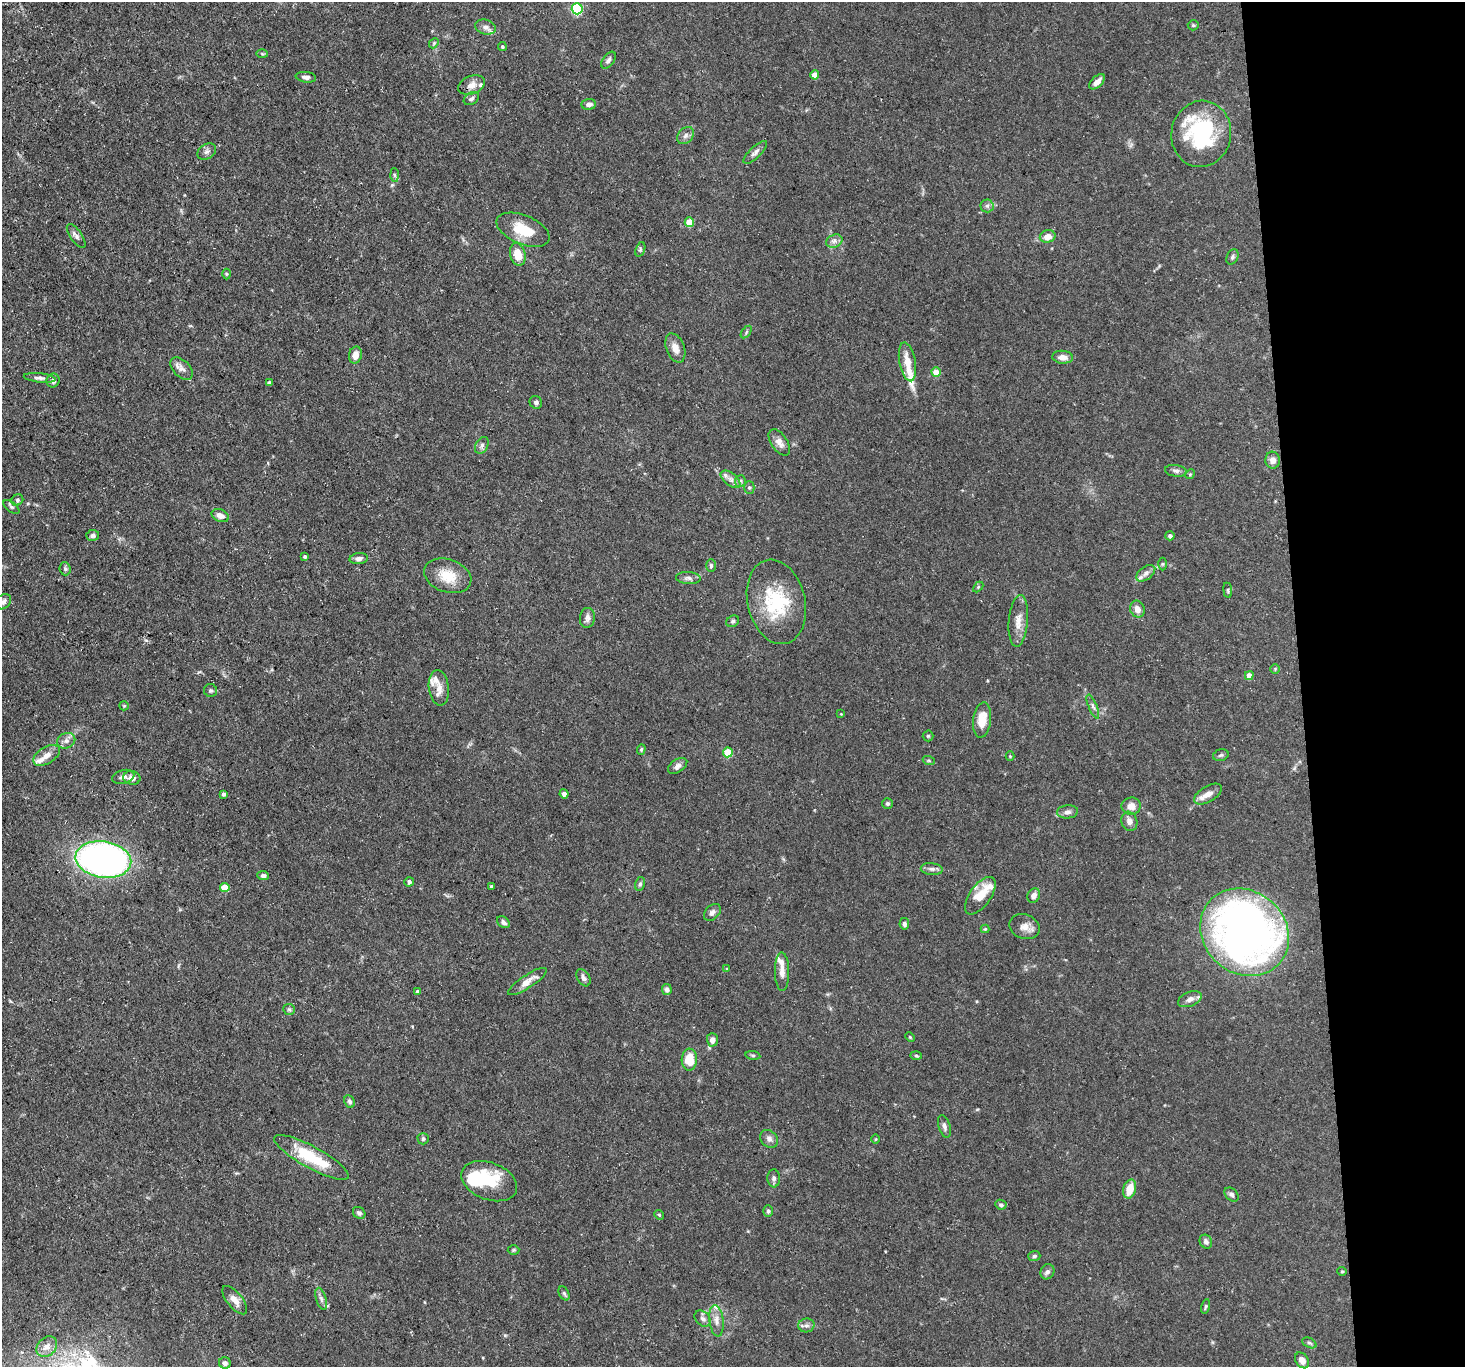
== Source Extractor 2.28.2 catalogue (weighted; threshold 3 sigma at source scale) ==
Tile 6 of 3 x 3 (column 3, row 2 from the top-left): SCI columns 2927-4389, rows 1487-2851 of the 4389 x 4359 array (HDU 1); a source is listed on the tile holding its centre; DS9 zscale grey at full resolution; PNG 1467 x 1369 px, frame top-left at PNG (2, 2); each listed source drawn as its Kron ellipse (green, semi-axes under 4 px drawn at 4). Shown black and unused: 11% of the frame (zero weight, under 3 of 5 exposures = <1% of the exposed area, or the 3 px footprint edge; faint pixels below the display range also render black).
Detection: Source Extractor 2.28.2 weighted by HDU 2 'WHT'; one run over the whole footprint, this tile lists its part. Background 0.0618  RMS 0.004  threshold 0.018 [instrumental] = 3 sigma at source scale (4.5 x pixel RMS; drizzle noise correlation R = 1.50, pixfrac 1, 0.05/0.05 arcsec/px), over >= 5 px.
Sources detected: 168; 2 inside a brighter object's white glare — neither listed nor drawn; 14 inside a brighter listed object's ellipse — not listed separately; the other 152 listed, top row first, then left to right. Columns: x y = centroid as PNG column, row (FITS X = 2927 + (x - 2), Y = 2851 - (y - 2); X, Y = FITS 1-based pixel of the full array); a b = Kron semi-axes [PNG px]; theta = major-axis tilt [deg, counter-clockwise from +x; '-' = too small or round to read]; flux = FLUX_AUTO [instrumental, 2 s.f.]
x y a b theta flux
577 9 5 5 - 38
1193 25 5 5 - 0.51
485 27 10 7 -16 1.6
434 43 5 4 - 0.53
502 47 4 4 - 0.6
262 54 6 4 -2 0.45
608 60 10 5 52 1.2
815 75 4 4 - 5
306 77 10 5 -7 1.4
1097 82 9 5 44 2.5
472 85 14 9 21 2.9
471 99 8 6 33 1.1
589 104 7 5 5 1.5
1201 134 33 30 79 39
685 136 9 7 47 1.5
207 151 10 7 31 1.3
755 152 15 5 44 1.6
394 175 7 4 -88 0.7
987 206 6 6 - 0.95
689 222 5 4 - 7.8
523 230 28 14 -22 11
76 236 14 6 -55 1.6
1048 236 8 6 11 3.1
834 241 8 6 22 1.5
640 249 7 4 71 0.76
518 254 11 7 -76 7
1232 257 8 5 65 0.88
226 274 5 3 - 0.4
746 332 7 4 55 0.64
675 348 15 9 -69 3.4
355 355 8 6 77 3
1063 357 10 6 -5 2.7
907 362 20 8 -80 5.5
181 368 13 8 -44 2.3
936 372 4 4 - 8
40 378 16 4 -6 1.4
53 381 7 6 - 1.6
269 383 4 3 - 0.93
536 402 6 6 - 0.98
779 442 15 8 -56 2.8
482 445 9 6 59 1.2
1273 460 8 7 - 2.1
1176 471 11 6 -7 1.3
1190 474 5 4 - 0.48
731 479 12 6 -38 2
740 481 6 5 - 0.85
749 487 6 5 - 0.75
17 500 6 5 - 0.72
11 507 9 5 -39 0.77
220 515 9 6 -24 2.4
93 535 6 5 - 1.2
1170 536 4 4 - 0.94
305 557 4 3 - 0.57
359 558 9 5 5 1.6
1162 564 6 4 90 0.53
711 566 6 5 - 0.72
65 569 6 5 - 0.82
1146 573 11 6 36 1.7
448 576 24 16 -19 9.3
688 578 12 6 -3 1.5
978 587 6 4 46 0.48
1228 590 7 3 -82 0.54
3 602 9 6 42 1.3
776 602 43 29 -77 24
1137 609 8 7 - 2.8
587 618 10 7 84 1.7
733 621 7 5 31 0.7
1018 621 26 9 85 4.6
1275 669 5 4 - 0.46
1249 676 4 4 - 4.1
439 688 18 10 -83 4.1
210 690 6 6 - 0.82
124 706 5 4 - 0.41
1093 706 13 4 -68 1.1
841 714 4 3 - 0.27
982 720 18 9 84 6.7
928 736 5 5 - 0.6
66 741 9 7 24 1.7
641 749 5 4 - 0.5
728 752 5 5 - 14
47 755 15 8 31 3
1221 755 8 5 16 0.72
1010 756 4 4 - 0.38
929 761 6 4 -19 0.49
678 766 11 6 34 1.4
123 777 11 6 15 1.7
132 778 8 6 -8 2.5
224 794 4 3 - 0.86
564 794 4 4 - 1.4
1208 794 15 8 30 3.1
887 803 5 5 - 0.83
1131 806 9 8 - 3
1068 812 10 6 5 1.6
1129 821 10 8 -71 2
103 860 28 18 -8 180
932 869 11 6 -5 1.4
263 876 5 4 - 1.2
409 882 5 4 - 1.1
640 884 7 5 79 0.87
491 886 3 3 - 0.6
225 888 5 4 - 6.6
980 896 22 10 54 7.9
1034 896 7 6 - 2
712 912 10 6 46 1.5
503 922 7 5 -38 1.2
904 924 6 4 -79 1
1024 927 15 12 -22 3.4
985 929 4 4 - 0.44
1245 932 47 41 -42 260
727 969 4 4 - 0.49
782 972 19 7 -89 2.9
583 978 9 6 -58 1.4
527 982 23 6 33 3.9
667 989 5 5 - 1.2
417 991 4 4 - 0.74
1190 999 12 7 21 2.1
289 1009 6 5 - 0.68
910 1037 5 3 - 0.39
712 1040 7 5 -89 2
753 1055 7 4 -8 0.59
916 1055 6 4 -2 0.61
689 1060 11 7 87 8.5
350 1101 6 5 - 0.99
944 1126 11 6 -72 1.4
423 1139 5 5 - 0.92
769 1139 10 8 -43 1.7
876 1139 4 3 - 0.36
311 1157 42 11 -29 19
774 1178 9 6 -87 1.2
489 1181 29 18 -21 20
1130 1189 10 6 74 6.3
1231 1195 8 5 -45 1.2
1001 1205 6 5 - 0.78
768 1211 5 5 - 0.81
359 1213 7 5 -40 1.1
659 1215 5 4 - 0.55
1206 1242 7 6 - 1.3
513 1250 6 5 - 0.52
1034 1256 6 5 - 0.73
1342 1271 5 4 - 0.46
1047 1272 8 6 63 1.2
564 1293 7 5 -63 0.71
321 1299 11 5 -73 1.3
235 1300 17 7 -51 3.4
1206 1307 7 4 79 0.63
703 1319 9 7 -43 1.4
716 1321 16 7 -83 2.7
806 1325 8 7 - 1.4
1309 1343 7 4 -26 0.75
47 1347 11 9 44 3
1302 1360 8 6 -55 2.5
225 1363 6 5 - 1.3
Isophote crosses this tile's border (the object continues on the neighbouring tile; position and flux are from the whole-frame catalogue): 1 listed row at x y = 3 602